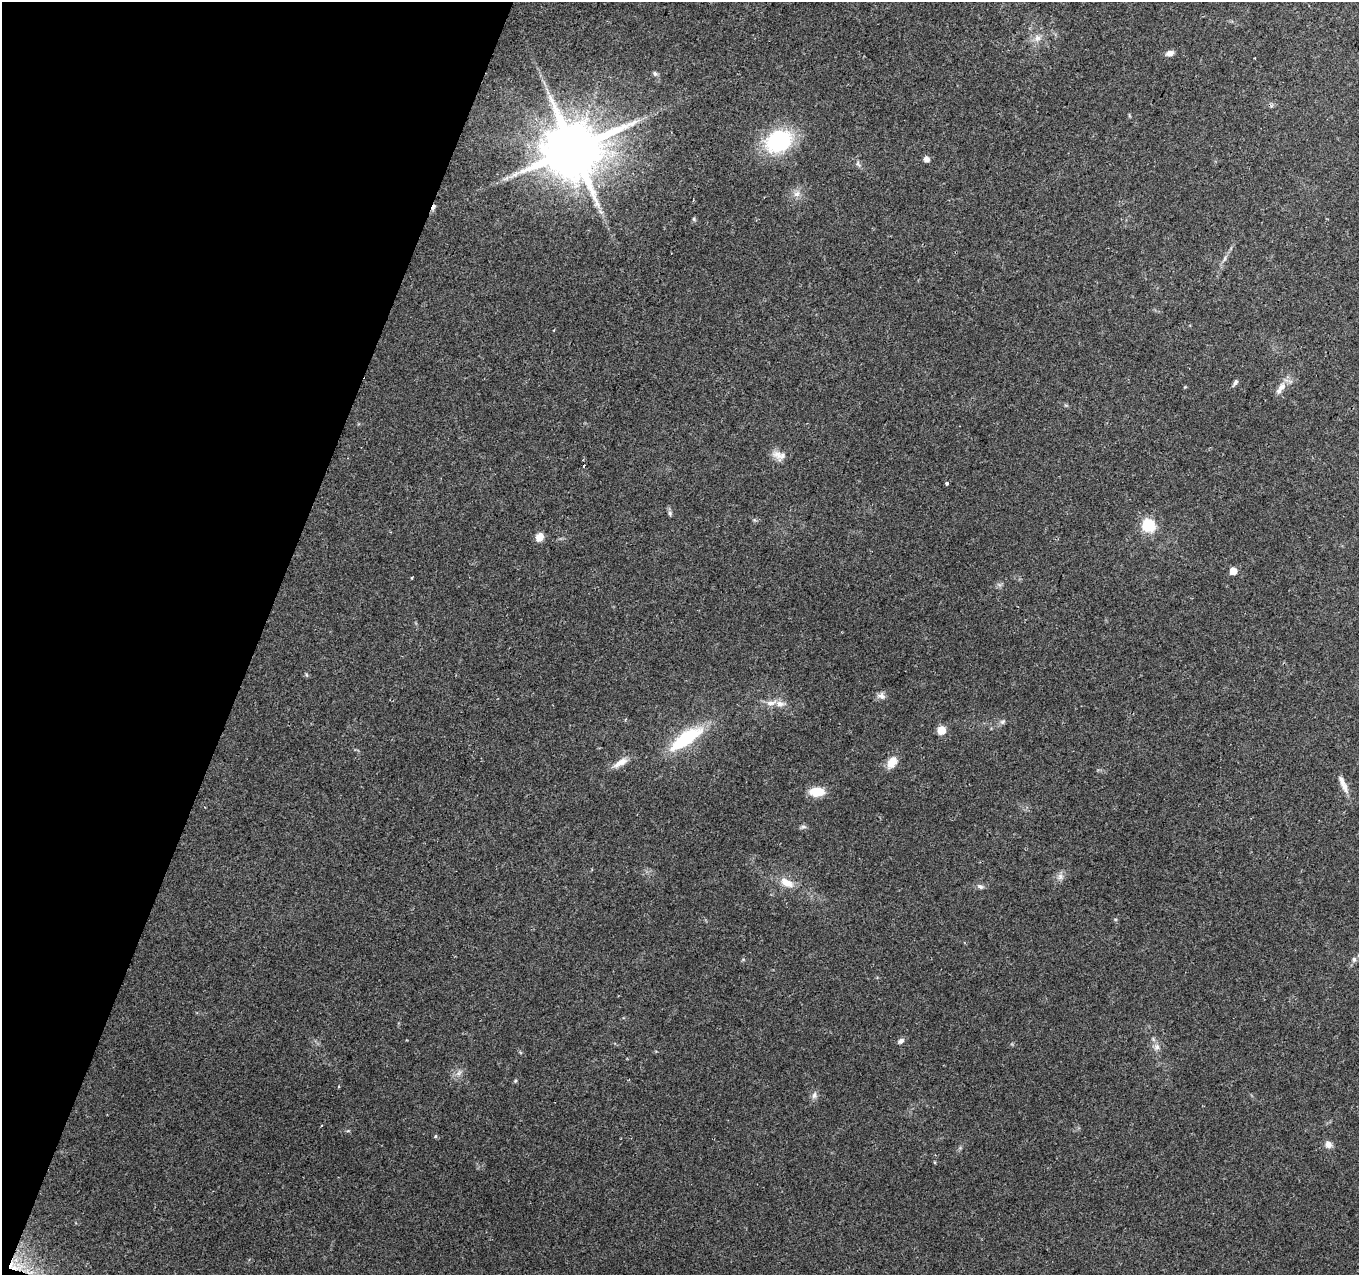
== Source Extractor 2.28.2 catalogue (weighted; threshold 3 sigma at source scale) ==
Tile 9 of 4 x 4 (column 1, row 3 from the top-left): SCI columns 1-1357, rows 1490-2762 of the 5438 x 5590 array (HDU 1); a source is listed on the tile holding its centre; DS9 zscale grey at full resolution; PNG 1361 x 1277 px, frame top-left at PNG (2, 2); no overlay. Shown black and unused: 19% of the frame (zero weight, under 2 of 3 exposures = <1% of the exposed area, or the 3 px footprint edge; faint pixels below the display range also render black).
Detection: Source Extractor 2.28.2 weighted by HDU 2 'WHT'; one run over the whole footprint, this tile lists its part. Background 0.131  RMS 0.0071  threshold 0.0318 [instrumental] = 3 sigma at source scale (4.5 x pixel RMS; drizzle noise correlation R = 1.50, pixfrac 1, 0.0396/0.0396 arcsec/px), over >= 5 px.
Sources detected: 45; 1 cosmic-ray / hot-pixel residue — not listed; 1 inside a brighter listed object's ellipse — not listed separately; the other 43 listed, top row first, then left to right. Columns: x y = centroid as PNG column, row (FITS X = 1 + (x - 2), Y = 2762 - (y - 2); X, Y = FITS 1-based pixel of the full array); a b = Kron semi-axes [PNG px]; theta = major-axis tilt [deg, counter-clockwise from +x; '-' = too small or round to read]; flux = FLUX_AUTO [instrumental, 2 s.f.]
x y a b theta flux
1037 38 10 8 53 4.2
1169 53 8 6 12 4
655 73 7 5 -68 1.4
778 141 24 19 27 70
573 149 17 15 56 5900
926 159 5 5 - 4.5
858 164 8 5 -71 1.7
515 174 11 6 25 3.6
797 194 10 8 35 4.1
694 219 6 4 -49 0.99
1225 258 9 3 71 1.6
1235 383 10 5 59 1.9
1281 388 20 8 55 6
778 455 17 10 -44 6
947 483 3 3 - 1.9
670 513 7 5 81 1.4
1148 526 6 6 - 89
539 537 8 7 - 8
1233 571 5 5 - 9.3
307 675 6 3 -69 0.88
881 696 11 8 -21 3.3
771 703 17 7 10 5.8
1002 721 8 6 35 1.8
941 730 5 5 - 21
686 738 42 14 35 43
892 762 15 10 54 8.6
620 763 21 8 29 6.9
1343 784 26 7 -66 6.4
817 792 16 9 0 14
803 827 9 4 -1 1.5
1060 876 9 8 - 3.2
787 883 20 9 -27 9.1
980 887 9 6 -29 2
1354 959 7 6 - 2
901 1041 9 6 34 2.5
1157 1047 10 7 89 3.1
459 1073 8 5 45 2.3
515 1081 5 4 - 1
339 1087 4 2 - 0.85
814 1095 10 7 85 2.8
435 1136 5 4 - 0.93
1328 1144 9 8 - 3.8
15 1268 18 8 -9 9.9
Overlapping masked pixels (flux is a lower limit): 1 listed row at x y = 15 1268
Isophote crosses this tile's border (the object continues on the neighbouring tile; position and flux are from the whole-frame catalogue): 1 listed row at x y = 1354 959